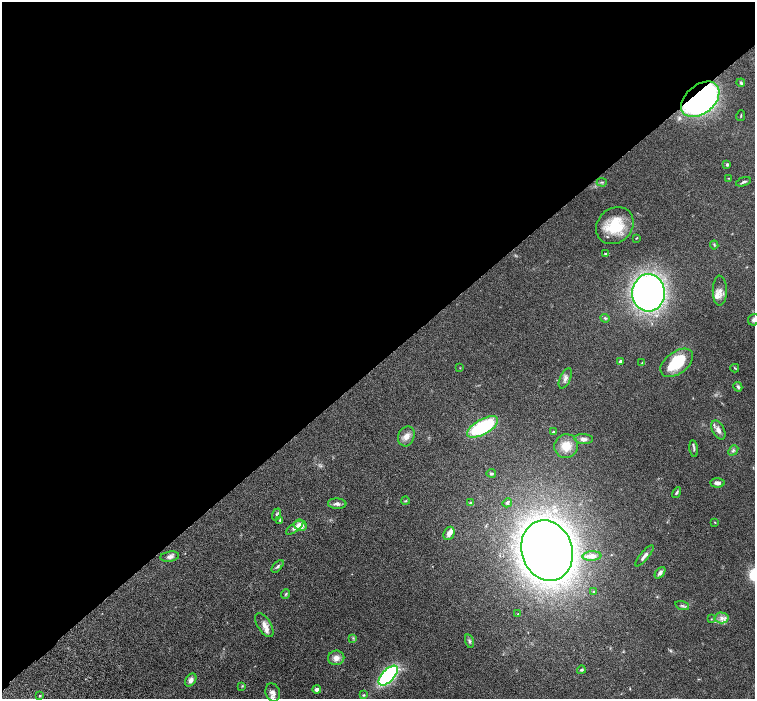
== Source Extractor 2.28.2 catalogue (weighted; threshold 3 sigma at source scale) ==
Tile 2 of 4 x 4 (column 2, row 1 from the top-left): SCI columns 1553-3058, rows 4379-5771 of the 6116 x 6111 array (HDU 1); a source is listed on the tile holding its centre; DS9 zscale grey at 2 x 2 block average (1 PNG px = mean of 2 x 2 image px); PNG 757 x 701 px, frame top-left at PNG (2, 2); each listed source drawn as its Kron ellipse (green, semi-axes under 4 px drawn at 4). Shown black and unused: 52% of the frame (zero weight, under 4 of 8 exposures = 3% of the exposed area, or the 3 px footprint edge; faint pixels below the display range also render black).
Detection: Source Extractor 2.28.2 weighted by HDU 2 'WHT'; one run over the whole footprint, this tile lists its part. Background 0.0536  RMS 0.0042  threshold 0.0173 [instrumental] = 3 sigma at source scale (4.09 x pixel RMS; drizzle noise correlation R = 1.36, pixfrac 0.8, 0.05/0.05 arcsec/px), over >= 5 px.
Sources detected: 75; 1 inside a brighter object's white glare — neither listed nor drawn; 7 inside a brighter listed object's ellipse — not listed separately; the other 67 listed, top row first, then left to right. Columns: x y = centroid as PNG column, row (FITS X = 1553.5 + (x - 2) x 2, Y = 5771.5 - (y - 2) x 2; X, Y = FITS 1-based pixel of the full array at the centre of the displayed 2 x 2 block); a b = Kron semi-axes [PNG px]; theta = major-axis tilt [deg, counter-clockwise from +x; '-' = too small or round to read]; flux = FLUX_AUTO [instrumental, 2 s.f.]
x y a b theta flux
741 83 4 3 - 1.2
700 99 22 14 39 280
741 116 5 2 - 0.59
727 165 4 3 - 1.2
728 178 3 2 - 0.41
602 182 5 2 - 1.1
743 182 8 3 19 1.6
615 226 20 17 43 33
636 238 3 2 - 0.52
714 245 4 2 - 0.77
605 253 3 3 - 0.87
720 291 15 7 90 5.6
648 293 19 16 87 400
605 318 5 4 - 1.2
754 320 6 5 - 2.5
620 361 3 3 - 2.4
642 363 3 2 - 0.58
677 363 18 11 38 35
460 368 2 2 - 0.41
735 368 4 2 - 0.73
565 378 11 5 65 3.6
738 387 5 3 - 1.7
482 427 17 7 29 73
718 430 10 6 -62 4.8
553 432 3 2 - 0.67
406 436 10 8 66 6.2
584 439 9 5 -5 3.7
566 446 12 11 - 14
694 449 8 3 -83 1.3
733 450 6 4 49 1.7
491 473 4 3 - 1.5
717 483 7 4 -4 3.3
676 493 6 3 59 1.3
405 501 4 3 - 0.89
471 503 4 3 - 1.2
507 503 5 4 - 2
337 504 9 5 -3 3.2
276 514 6 3 71 1.2
280 520 4 3 - 0.67
715 522 3 2 - 0.47
300 525 6 5 - 6.9
295 528 10 4 37 3.4
449 533 7 5 65 4.5
547 551 31 25 -72 1100
592 556 9 4 4 5.5
645 556 13 3 50 4.5
170 557 9 5 9 3.3
278 566 8 3 49 1.7
660 573 7 4 50 3.1
594 592 3 2 - 1.3
286 594 5 2 - 0.89
682 606 7 3 -16 1.6
518 614 3 3 - 0.8
722 618 7 5 -2 3.9
711 619 3 2 - 0.5
264 625 13 6 -57 6.1
353 638 3 2 - 0.62
469 641 7 3 -74 1.7
336 658 8 7 - 4.9
581 670 4 3 - 1.2
388 676 12 6 47 120
191 680 7 5 57 3.9
242 686 3 3 - 0.74
317 689 4 4 - 3.5
273 692 9 7 -71 4.4
364 695 4 3 - 0.88
40 696 3 2 - 0.62
Overlapping masked pixels (flux is a lower limit): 1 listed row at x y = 700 99
Isophote crosses this tile's border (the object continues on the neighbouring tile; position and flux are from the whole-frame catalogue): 1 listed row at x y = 754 320